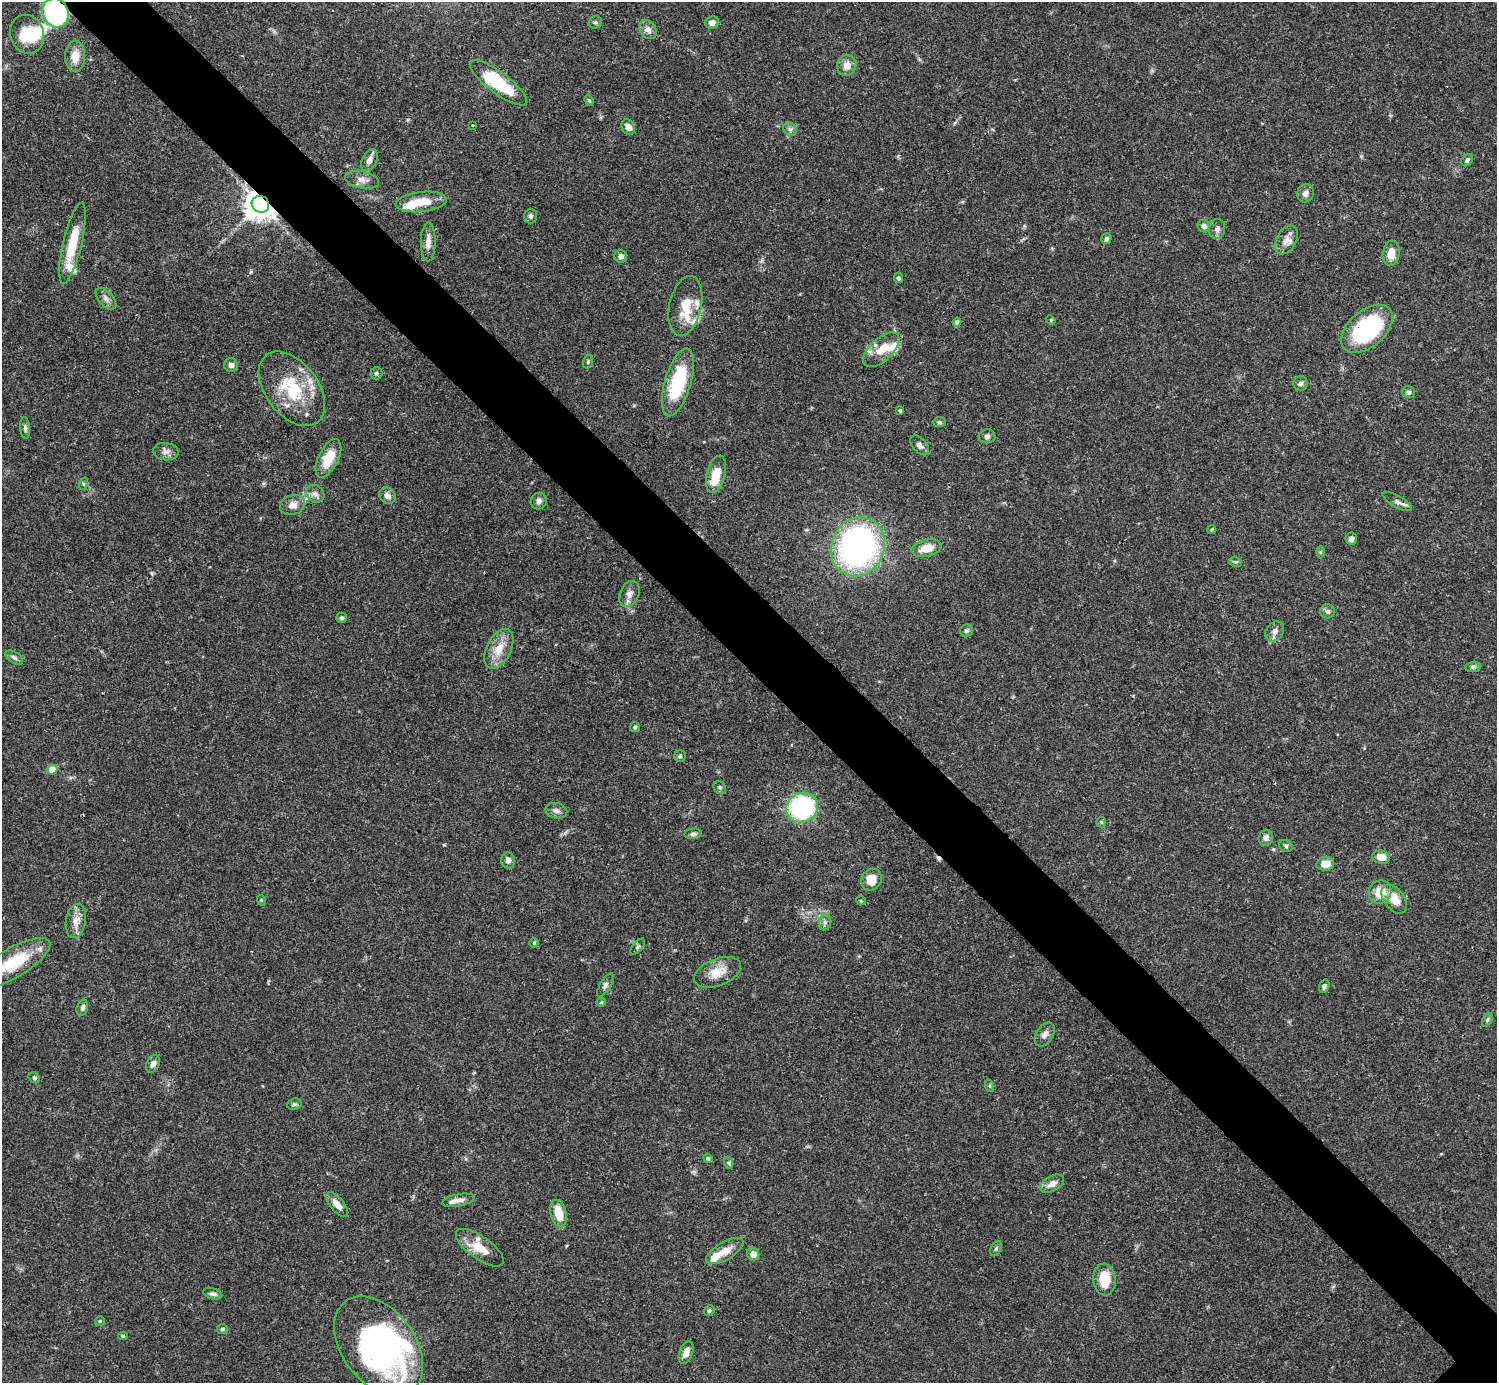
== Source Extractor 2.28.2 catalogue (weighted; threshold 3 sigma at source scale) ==
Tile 11 of 4 x 4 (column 3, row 3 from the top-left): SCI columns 2990-4484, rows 1539-2919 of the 5982 x 5981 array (HDU 1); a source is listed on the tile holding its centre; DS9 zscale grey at full resolution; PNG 1499 x 1385 px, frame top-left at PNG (2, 2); each listed source drawn as its Kron ellipse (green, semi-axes under 4 px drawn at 4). Shown black and unused: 6% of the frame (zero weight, under 3 of 4 exposures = <1% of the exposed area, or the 3 px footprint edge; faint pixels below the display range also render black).
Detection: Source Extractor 2.28.2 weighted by HDU 2 'WHT'; one run over the whole footprint, this tile lists its part. Background 0.0409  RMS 0.0027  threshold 0.0119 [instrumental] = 3 sigma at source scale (4.5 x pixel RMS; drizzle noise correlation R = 1.50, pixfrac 1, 0.05/0.05 arcsec/px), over >= 5 px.
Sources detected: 135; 5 inside a brighter object's white glare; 1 cosmic-ray / hot-pixel residue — neither listed nor drawn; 8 inside a brighter listed object's ellipse — not listed separately; the other 121 listed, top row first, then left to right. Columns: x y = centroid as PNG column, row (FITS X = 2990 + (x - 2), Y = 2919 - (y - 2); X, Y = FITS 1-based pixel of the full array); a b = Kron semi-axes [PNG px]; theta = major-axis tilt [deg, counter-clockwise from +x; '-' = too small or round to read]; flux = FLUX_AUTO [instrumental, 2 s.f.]
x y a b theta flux
56 13 15 12 -66 59
595 22 7 6 - 0.55
712 23 7 6 - 1.6
648 30 10 8 -58 1.4
27 34 20 17 -70 8.7
75 56 15 10 90 3.7
847 65 10 9 - 2.3
498 83 35 10 -37 15
589 100 5 4 - 0.4
472 125 2 2 - 0.24
628 127 8 6 -58 1.8
790 129 7 6 - 0.77
369 160 12 7 62 1.5
1467 160 7 5 53 0.66
362 180 17 8 -11 1.9
1305 193 9 8 - 1.4
421 202 25 10 6 5.7
260 204 9 8 - 400
531 216 7 6 - 0.66
1204 226 6 6 - 1.1
1217 229 10 8 76 1.2
1106 239 5 5 - 0.68
1286 240 15 10 61 2.1
428 242 19 7 89 2.1
72 243 42 9 77 8.2
1391 253 13 8 82 3
621 256 6 6 - 1.2
899 278 5 4 - 0.54
106 299 13 7 -48 1.2
685 306 30 16 77 6.8
1051 320 5 4 - 0.27
957 322 4 4 - 0.85
1367 329 30 18 41 29
881 350 22 11 43 4.8
588 362 7 5 71 0.42
231 365 7 6 - 1.1
376 373 6 6 - 0.6
678 382 35 13 74 18
1301 384 7 7 - 0.83
292 389 42 26 -53 16
1409 392 6 6 - 0.65
900 410 4 3 - 0.47
939 422 6 5 - 0.45
25 428 11 5 -86 0.77
987 436 8 7 - 0.85
920 445 12 6 -48 1.1
166 451 12 8 -7 1.4
328 458 21 10 64 5.8
716 474 19 9 75 5.1
83 484 6 4 72 0.37
315 494 10 8 -37 1.3
387 496 9 7 -44 1.5
539 501 8 8 - 1
1397 502 16 5 -29 1.2
292 505 13 9 18 2.2
1212 529 4 3 - 0.26
1351 539 6 5 - 0.9
858 547 30 26 66 78
926 548 15 8 13 4.2
1320 552 6 4 -89 0.34
1236 562 7 4 -10 0.4
629 594 13 9 65 1.8
1327 611 7 7 - 0.73
342 618 5 5 - 0.53
966 631 7 6 - 0.56
1275 631 11 8 53 1.5
499 649 21 12 63 4.5
14 657 10 5 -33 0.75
1473 667 8 5 9 0.61
635 727 5 5 - 0.41
680 756 6 6 - 0.42
52 770 5 5 - 3.9
720 787 7 5 -44 0.51
802 807 16 14 26 39
556 811 11 7 -12 1.1
1101 822 5 5 - 0.34
693 834 9 5 6 0.79
1266 838 8 7 - 1.3
1286 846 7 5 -28 0.53
1381 857 9 6 -7 2.7
508 860 8 7 - 1.1
1325 864 9 7 10 2.9
871 880 11 10 - 4.4
1380 892 12 11 - 4.9
1394 899 16 10 -52 4.3
261 900 5 3 - 0.23
861 901 5 3 - 0.24
76 921 17 10 81 2.5
825 922 8 6 77 0.84
534 943 4 4 - 0.35
638 947 9 5 49 0.55
13 963 42 14 30 12
717 972 24 13 22 4.6
605 985 13 5 59 0.84
1324 986 7 5 71 0.67
601 1002 5 4 - 0.34
82 1008 8 5 75 0.91
1487 1020 7 4 61 0.5
1045 1034 13 8 57 1.5
153 1064 9 6 64 1.1
34 1078 6 5 - 0.52
990 1086 6 4 -71 0.37
294 1104 7 5 20 0.55
708 1158 5 4 - 0.39
729 1163 6 4 -71 0.41
1052 1184 13 7 29 1.9
458 1200 16 6 11 1.5
337 1205 15 6 -50 2.5
559 1213 14 8 -75 5
480 1248 28 11 -35 5.3
996 1248 8 5 63 0.49
725 1251 21 9 31 3.5
753 1254 6 6 - 2
1104 1280 16 11 -86 6.2
213 1294 10 5 -14 0.78
709 1311 5 5 - 0.53
100 1321 5 4 - 0.3
222 1329 6 5 - 0.57
123 1336 4 4 - 0.36
379 1346 56 36 -53 69
686 1352 12 6 69 2.1
Overlapping masked pixels (flux is a lower limit): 3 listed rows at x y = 56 13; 260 204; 1367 329
Isophote crosses this tile's border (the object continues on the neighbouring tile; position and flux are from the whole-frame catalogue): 2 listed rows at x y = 56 13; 13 963